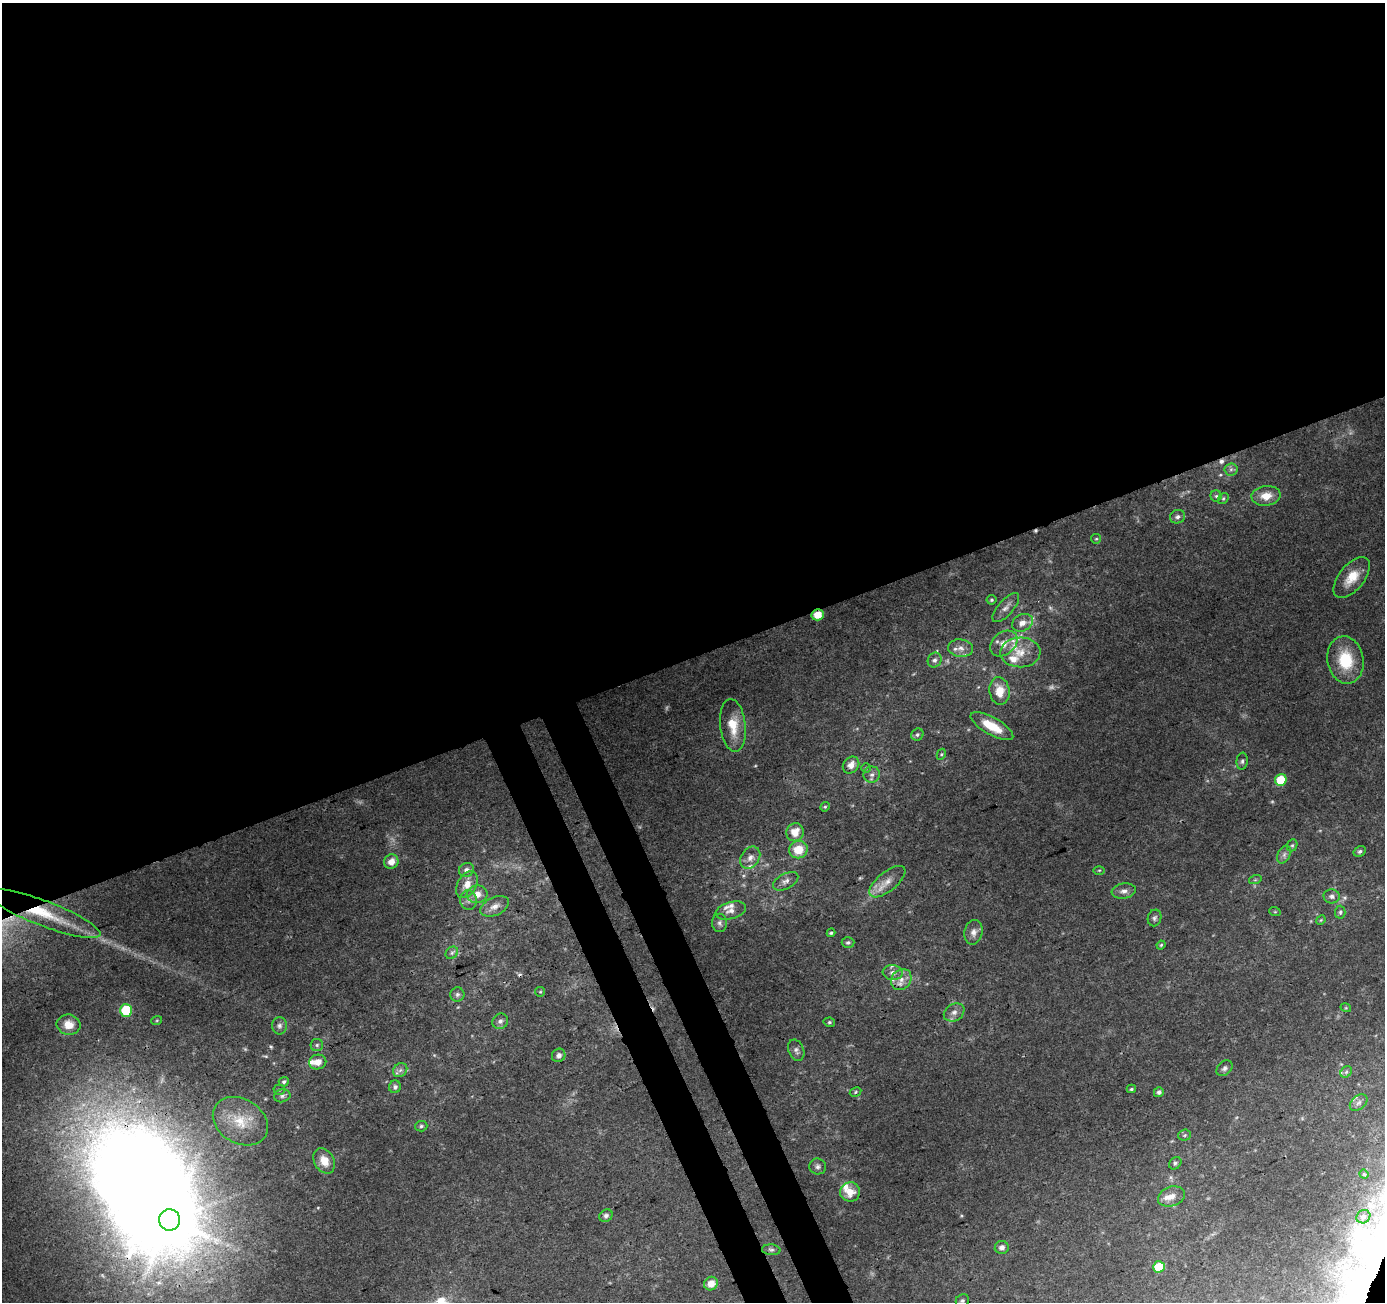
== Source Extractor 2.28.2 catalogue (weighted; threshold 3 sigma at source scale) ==
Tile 2 of 4 x 4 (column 2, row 1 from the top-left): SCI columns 1439-2821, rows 4004-5303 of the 5645 x 5464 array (HDU 1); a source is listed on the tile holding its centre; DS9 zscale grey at full resolution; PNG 1387 x 1304 px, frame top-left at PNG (2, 3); each listed source drawn as its Kron ellipse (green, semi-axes under 4 px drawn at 4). Shown black and unused: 53% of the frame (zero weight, under 3 of 4 exposures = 5% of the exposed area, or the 3 px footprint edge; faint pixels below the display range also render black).
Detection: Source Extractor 2.28.2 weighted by HDU 2 'WHT'; one run over the whole footprint, this tile lists its part. Background 0.0724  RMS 0.005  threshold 0.0224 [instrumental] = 3 sigma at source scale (4.5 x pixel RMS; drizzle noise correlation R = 1.50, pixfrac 1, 0.0396/0.0396 arcsec/px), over >= 5 px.
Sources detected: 124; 4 too faint to see at this stretch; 1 inside a brighter object's white glare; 3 cosmic-ray / hot-pixel residue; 1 long thin detection or spike segment (spike, bleed or trail) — neither listed nor drawn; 14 inside a brighter listed object's ellipse — not listed separately; the other 101 listed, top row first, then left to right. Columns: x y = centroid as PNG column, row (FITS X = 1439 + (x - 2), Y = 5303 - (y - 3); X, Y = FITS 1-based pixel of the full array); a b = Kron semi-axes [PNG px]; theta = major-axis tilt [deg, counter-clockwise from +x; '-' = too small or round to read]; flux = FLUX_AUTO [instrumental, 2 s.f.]
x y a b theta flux
1231 469 6 6 - 1.3
1216 496 5 5 - 1
1266 496 14 9 7 6.4
1223 498 6 5 - 0.78
1177 517 8 6 25 1.7
1096 539 5 4 - 0.67
1352 577 24 12 51 10
992 600 5 5 - 0.83
1006 608 18 7 49 3.4
818 615 6 5 - 6.8
1022 623 11 8 26 4.6
1004 644 15 11 41 5.6
961 648 13 8 -8 3.3
1020 652 20 15 1 9.6
935 660 8 6 59 1.7
1345 660 24 18 -80 20
1000 691 14 10 -81 8.4
733 725 26 12 -83 12
992 726 24 8 -30 12
917 735 6 5 - 1.1
941 754 6 4 61 0.61
1242 761 8 5 83 1.3
851 765 9 7 48 3.7
866 768 5 5 - 0.6
872 775 8 8 - 2.1
1281 780 6 5 - 15
825 807 5 4 - 0.62
795 832 9 8 - 7.5
1292 845 6 5 - 0.87
798 850 9 8 - 10
1360 851 6 5 - 1.1
1284 854 9 6 64 1.9
750 858 12 9 54 3.4
391 862 7 7 - 4.6
466 870 8 7 - 2.3
1099 870 5 3 - 0.55
1255 880 6 4 18 0.75
786 881 14 7 29 2.8
887 882 22 9 39 6
467 885 14 9 60 6.2
1124 891 12 7 9 2.7
477 894 10 8 7 4.9
1332 896 8 7 - 1.8
468 900 10 8 -89 2.6
495 906 15 9 24 3.8
731 911 16 8 16 3.6
1275 912 6 3 -18 0.49
1340 912 6 5 - 0.93
44 913 60 12 -21 26
1155 918 8 6 72 1.5
1321 920 5 4 - 0.54
720 923 9 7 -87 1.8
973 932 12 9 79 3.2
831 933 4 3 - 0.82
848 943 6 5 - 1.2
1161 945 4 3 - 0.58
452 953 7 5 45 1.3
893 973 10 7 -6 3.1
901 980 11 9 51 4.2
540 992 5 4 - 0.6
457 994 7 7 - 1.3
1346 1008 5 3 - 0.45
126 1010 6 6 - 26
954 1012 11 8 32 2.7
157 1020 5 3 - 0.46
500 1021 8 7 - 2
829 1022 6 4 -12 0.83
69 1025 12 10 -11 7.1
279 1026 9 7 90 1.7
317 1045 6 6 - 1.3
796 1050 11 7 -67 1.9
559 1055 7 6 - 2.1
318 1062 9 7 11 4
1224 1068 9 6 42 1.6
400 1070 8 6 45 1.7
1346 1072 6 5 - 1
284 1082 5 4 - 0.98
395 1087 6 6 - 1.5
1131 1089 4 3 - 0.77
279 1090 5 5 - 0.76
855 1092 6 4 29 0.69
1159 1092 5 5 - 1.8
282 1096 8 6 12 1.5
1359 1103 10 6 39 1.9
240 1121 29 22 -31 18
421 1126 6 5 - 0.99
1185 1135 6 5 - 0.98
324 1161 13 10 -60 6.6
1175 1163 7 5 45 1.1
818 1166 8 8 - 1.7
1364 1174 5 4 - 0.57
850 1192 10 9 - 6.4
1171 1196 14 9 18 4.5
606 1216 7 6 - 1.4
1363 1217 7 6 - 1.4
169 1220 10 10 - 2000
1002 1247 7 6 - 1.8
771 1250 9 5 -4 1.2
1159 1267 6 5 - 14
711 1284 7 6 - 5.5
962 1301 7 6 - 1.3
Overlapping masked pixels (flux is a lower limit): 3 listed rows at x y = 818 615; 44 913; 126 1010